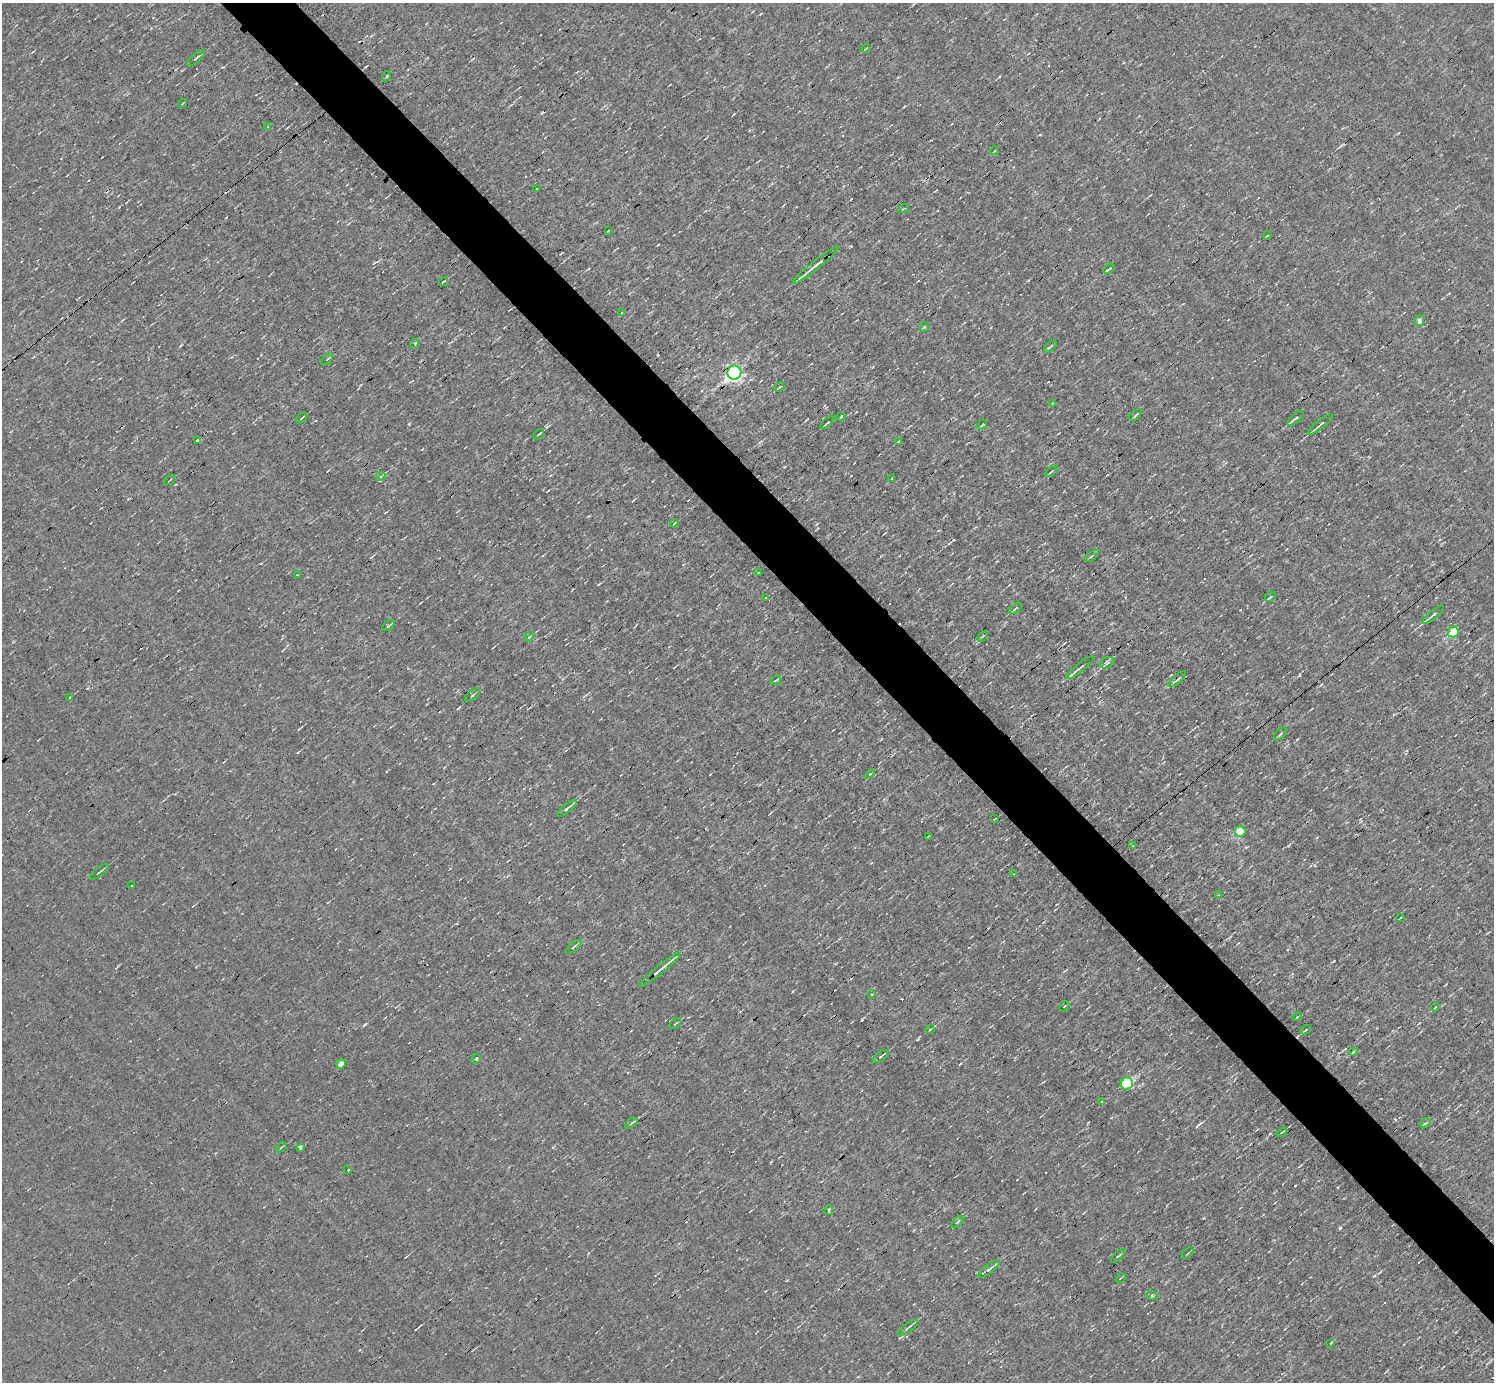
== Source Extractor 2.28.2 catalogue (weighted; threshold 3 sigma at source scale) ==
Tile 6 of 4 x 4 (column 2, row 2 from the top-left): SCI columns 1493-2984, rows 2912-4291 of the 5967 x 5966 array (HDU 1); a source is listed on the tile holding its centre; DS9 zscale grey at full resolution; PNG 1496 x 1384 px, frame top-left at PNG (2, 3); each listed source drawn as its Kron ellipse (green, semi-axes under 4 px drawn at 4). Shown black and unused: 5% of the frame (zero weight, under 3 of 4 exposures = <1% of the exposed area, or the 3 px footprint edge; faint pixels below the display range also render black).
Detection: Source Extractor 2.28.2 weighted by HDU 2 'WHT'; one run over the whole footprint, this tile lists its part. Background -0.00396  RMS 0.036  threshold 0.163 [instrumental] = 3 sigma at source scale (4.5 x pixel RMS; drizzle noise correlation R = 1.50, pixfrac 1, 0.05/0.05 arcsec/px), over >= 5 px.
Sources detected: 103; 7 cosmic-ray / hot-pixel residue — neither listed nor drawn; the other 96 listed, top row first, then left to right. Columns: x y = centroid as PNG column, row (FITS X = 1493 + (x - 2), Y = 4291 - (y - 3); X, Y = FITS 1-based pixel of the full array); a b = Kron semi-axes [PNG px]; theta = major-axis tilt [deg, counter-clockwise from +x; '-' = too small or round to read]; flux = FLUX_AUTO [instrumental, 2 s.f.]
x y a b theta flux
866 48 4 2 - 2.3
196 58 11 2 41 7
387 76 5 3 - 3.3
183 103 4 3 - 2.6
268 126 3 2 - 2.2
994 151 4 3 - 2.7
537 189 2 2 - 2.7
903 209 5 3 - 3.2
608 231 4 2 - 2.5
1267 236 4 2 - 2.8
815 265 29 2 39 37
1109 269 6 2 39 6.6
443 282 4 2 - 3.9
622 312 4 2 - 2.8
1419 320 6 4 71 13
924 327 4 4 - 3.7
414 344 4 3 - 6
1050 346 8 2 39 5.1
327 359 7 2 45 3.4
734 373 7 7 - 1100
780 387 5 3 - 4
1053 403 4 2 - 2.1
1136 415 7 2 40 4
841 416 4 2 - 4.4
302 418 6 2 43 5.6
1295 418 10 3 42 11
827 423 8 3 41 5.1
982 425 5 2 - 3.1
1320 425 15 2 38 12
539 434 6 3 41 8
197 441 4 3 - 9.1
899 441 4 2 - 3.4
1051 471 7 2 38 5.5
381 476 5 3 - 4.6
891 479 3 2 - 2.4
170 480 6 2 40 3.8
674 523 4 2 - 2.6
1092 556 8 2 40 4.3
759 572 3 2 - 2.4
297 575 3 2 - 2.5
1271 597 6 3 43 11
765 598 3 2 - 2.6
1016 608 7 2 38 5.7
1433 615 13 3 40 11
389 626 7 3 37 6.5
1453 632 5 5 - 120
983 636 6 3 42 3.7
529 637 5 3 - 3.7
1107 663 7 5 29 11
1080 668 17 3 39 16
1177 679 11 2 41 7.4
776 680 6 2 37 5.1
473 695 9 4 40 7.6
70 697 4 2 - 3.2
1281 734 8 3 45 5.4
870 774 6 3 44 3.9
567 808 12 4 38 14
995 819 4 2 - 3.1
1240 831 5 5 - 170
928 836 3 2 - 2.3
1132 846 3 2 - 2.9
99 872 11 2 37 5.9
1014 874 3 2 - 3
131 885 3 3 - 8.3
1218 895 4 3 - 2.9
1400 918 3 2 - 2.8
574 947 9 3 39 6.4
660 969 27 3 39 33
871 995 4 4 - 5.8
1064 1006 5 3 - 3.3
1435 1007 4 2 - 3
1297 1017 4 3 - 3.7
675 1024 7 3 44 4.5
930 1029 5 3 - 3.2
1306 1030 5 2 - 4.2
1353 1052 4 3 - 10
881 1056 9 3 37 8.3
476 1059 5 4 - 5.3
341 1064 4 3 - 240
1127 1084 6 6 - 310
1102 1101 3 3 - 2.5
631 1123 7 4 38 6
1425 1123 6 3 37 4.6
1282 1132 5 3 - 4.1
281 1147 6 2 44 3.6
300 1147 3 3 - 13
348 1170 2 2 - 3.5
829 1210 5 4 - 5.5
957 1222 7 3 46 4.1
1187 1253 7 2 40 3.8
1118 1256 9 3 45 4.7
989 1269 13 3 39 12
1121 1278 6 2 38 3.3
1152 1295 6 3 -20 4.6
908 1328 12 3 37 8.9
1330 1343 3 3 - 5.1
Overlapping masked pixels (flux is a lower limit): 1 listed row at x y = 734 373
Unlisted compact peaks at least as high as the median listed source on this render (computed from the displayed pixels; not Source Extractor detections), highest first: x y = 1340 1228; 365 1024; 862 1019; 1299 675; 409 424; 1374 1276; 298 752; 1334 961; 1395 1119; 1295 1186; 1197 1126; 1315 865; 599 584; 223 67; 960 1064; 793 991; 1297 739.